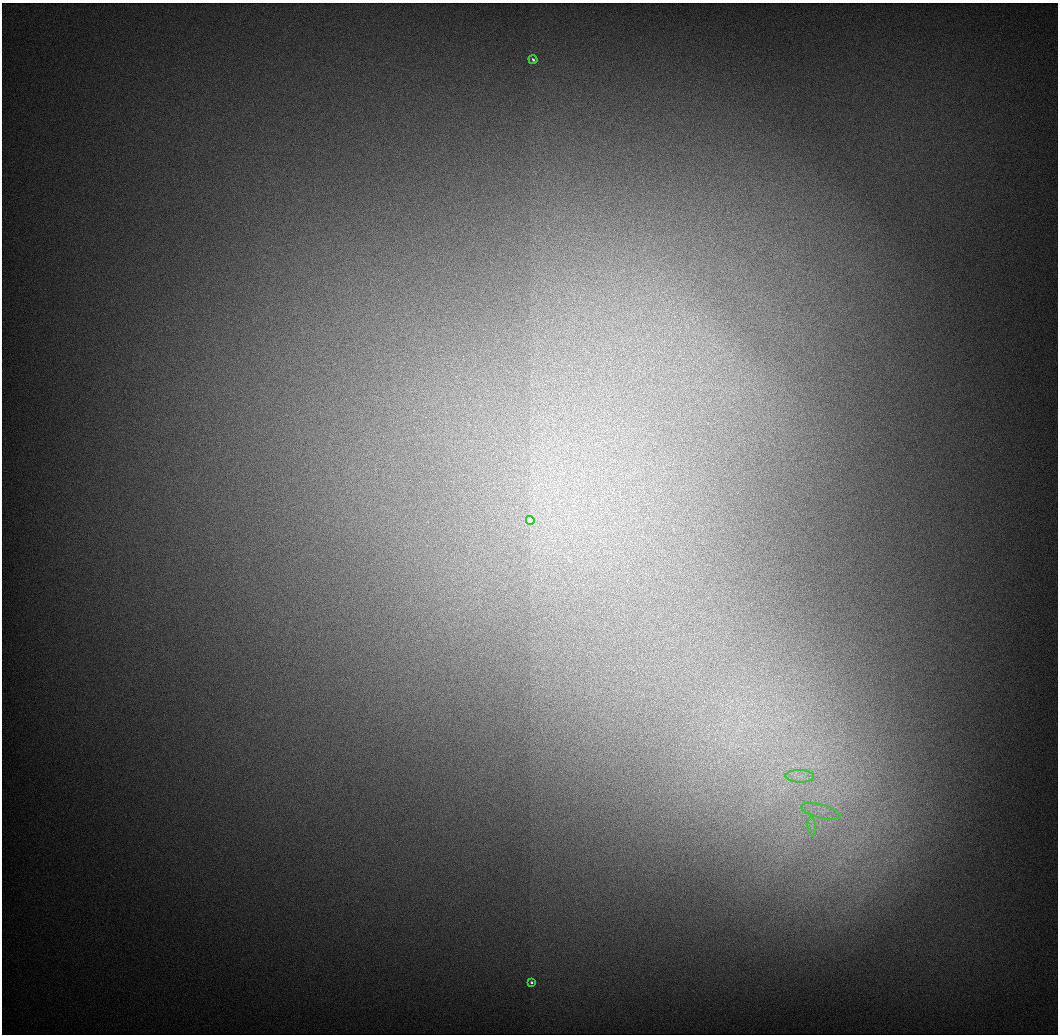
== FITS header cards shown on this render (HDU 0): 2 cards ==
NAXIS1  =                 1056 / Length of Axis 1 (Serial)
NAXIS2  =                 1032 / Length of Axis 2 (Parallel)

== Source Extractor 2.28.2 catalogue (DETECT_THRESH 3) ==
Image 1056 x 1032 px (HDU 0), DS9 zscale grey, 1 PNG px = 1 image px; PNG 1060 x 1036 px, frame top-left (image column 1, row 1032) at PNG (2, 3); each listed source drawn as its Kron ellipse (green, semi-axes under 4 px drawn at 4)
Background 548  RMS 5.8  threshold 17.5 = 3 sigma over >= 5 px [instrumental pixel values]
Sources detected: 6; all 6 listed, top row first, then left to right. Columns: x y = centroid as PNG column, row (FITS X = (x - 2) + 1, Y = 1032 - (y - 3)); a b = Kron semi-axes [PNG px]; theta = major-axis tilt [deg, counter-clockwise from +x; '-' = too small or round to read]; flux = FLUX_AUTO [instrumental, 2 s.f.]
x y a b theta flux
533 60 4 3 - 980
530 520 4 3 - 24000
800 776 14 6 -2 3500
821 811 20 6 -15 5000
812 826 10 4 -85 1500
531 982 3 3 - 1200